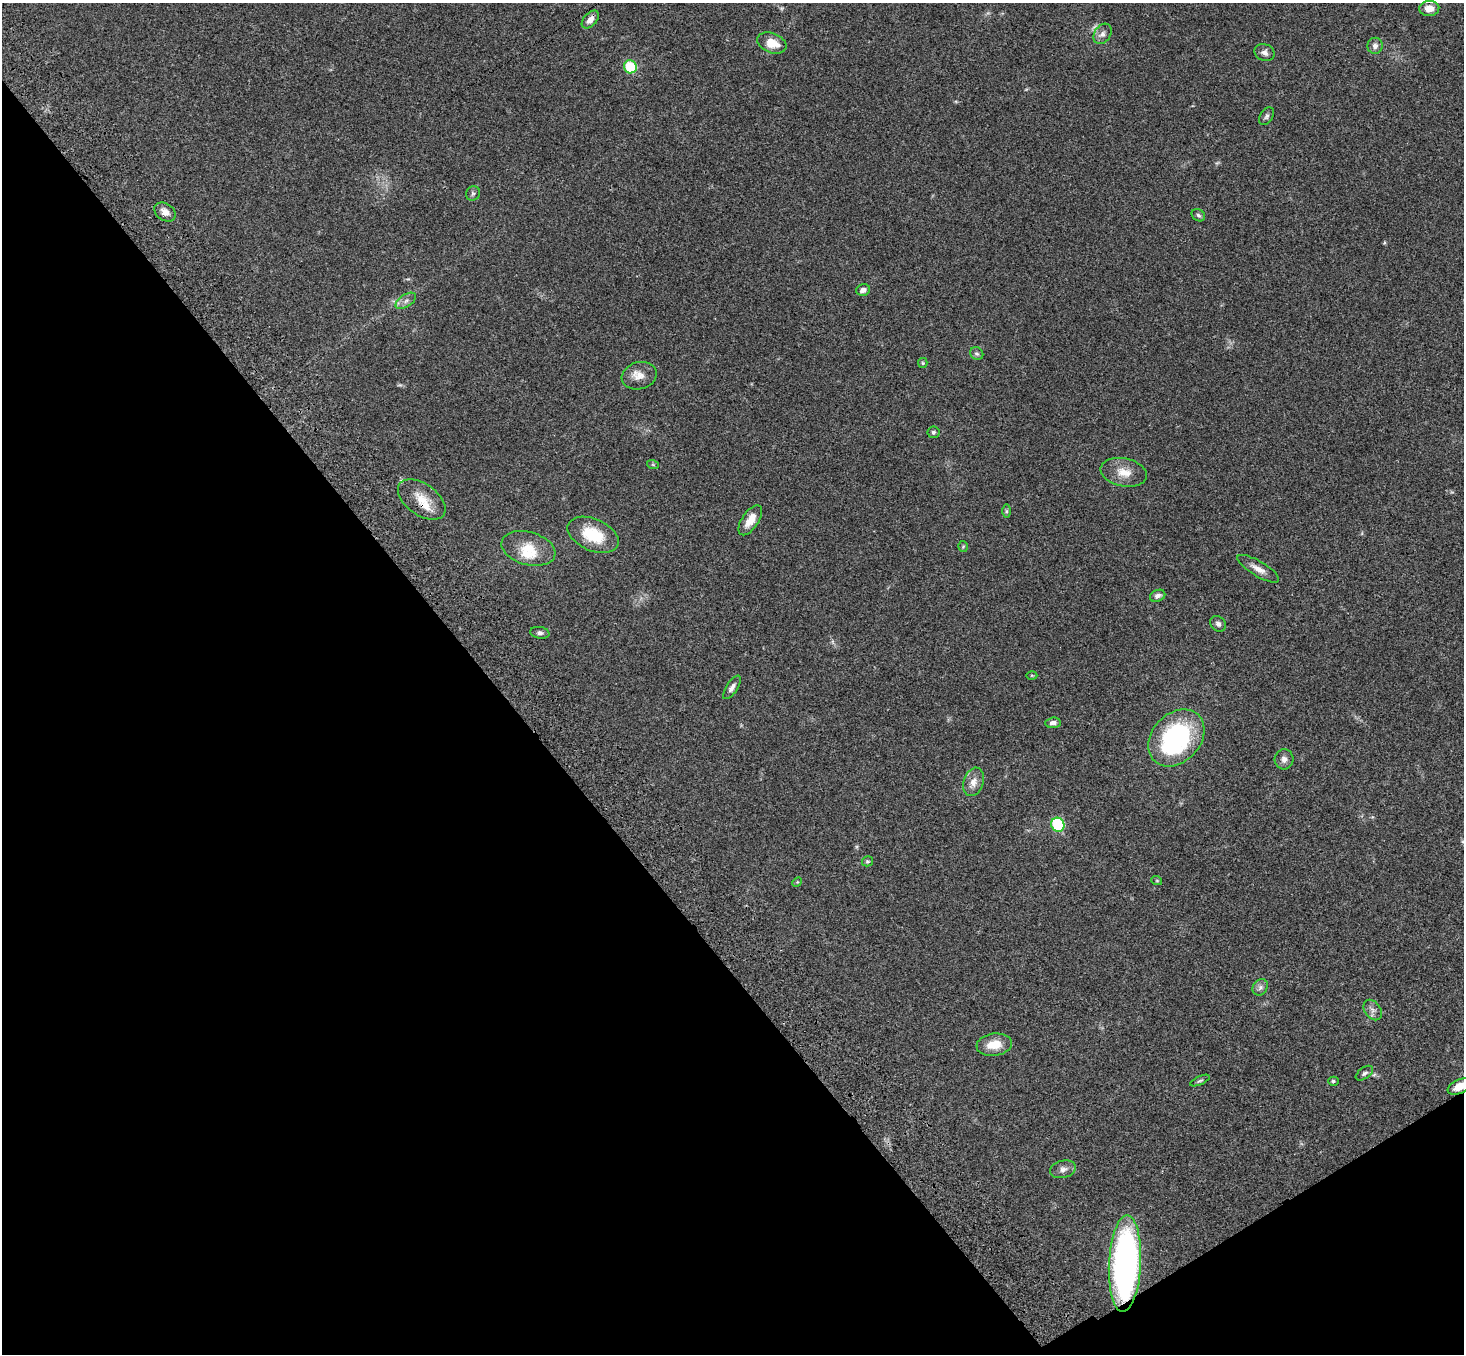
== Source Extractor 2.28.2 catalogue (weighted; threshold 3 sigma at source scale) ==
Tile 14 of 4 x 4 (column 2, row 4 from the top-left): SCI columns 1568-3029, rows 374-1725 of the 6059 x 6016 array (HDU 1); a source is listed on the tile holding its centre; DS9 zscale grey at full resolution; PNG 1466 x 1356 px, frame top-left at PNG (2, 3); each listed source drawn as its Kron ellipse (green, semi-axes under 4 px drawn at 4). Shown black and unused: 36% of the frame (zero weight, under 3 of 4 exposures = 6% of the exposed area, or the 3 px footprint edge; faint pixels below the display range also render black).
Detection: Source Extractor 2.28.2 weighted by HDU 2 'WHT'; one run over the whole footprint, this tile lists its part. Background 0.0503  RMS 0.0054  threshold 0.0244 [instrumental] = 3 sigma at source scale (4.5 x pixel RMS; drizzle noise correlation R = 1.50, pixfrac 1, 0.05/0.05 arcsec/px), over >= 5 px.
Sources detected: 51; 1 too faint to see at this stretch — neither listed nor drawn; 2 inside a brighter listed object's ellipse — not listed separately; the other 48 listed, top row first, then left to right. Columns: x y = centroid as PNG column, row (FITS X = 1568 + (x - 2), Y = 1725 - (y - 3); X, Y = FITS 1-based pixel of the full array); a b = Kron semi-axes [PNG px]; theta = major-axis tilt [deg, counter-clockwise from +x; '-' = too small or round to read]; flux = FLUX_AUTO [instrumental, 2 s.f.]
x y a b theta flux
1429 8 10 7 3 5
590 19 10 6 48 3.6
1103 34 11 8 58 2.5
772 43 15 10 -22 8.1
1375 46 8 7 - 2.3
1265 52 10 8 -23 2.3
630 67 6 6 - 23
1266 116 10 6 56 1.3
473 193 7 7 - 1.2
165 212 11 8 -34 3.6
1198 215 7 5 -32 1.1
863 290 7 5 12 2.5
406 301 11 6 33 2.3
977 354 7 6 - 1.1
923 363 5 4 - 0.66
639 376 18 13 16 5.6
933 432 6 5 - 1
653 465 6 4 -19 0.63
1124 472 23 14 -12 8.5
422 499 27 15 -35 10
1006 511 7 4 90 0.87
750 520 17 8 56 5.9
593 535 27 16 -23 19
963 547 5 4 - 0.63
528 548 27 16 -16 13
1258 569 24 7 -31 4.6
1158 596 8 5 22 1.7
1218 624 8 7 - 1.7
540 633 10 6 -9 1.5
1032 675 5 3 - 0.46
732 687 13 5 57 2.2
1053 723 7 5 6 2
1176 738 32 24 47 80
1284 759 10 9 - 2.8
974 782 14 10 72 4.4
1058 825 7 6 - 30
867 861 5 5 - 0.74
1157 881 5 3 - 0.49
797 882 5 4 - 0.5
1260 987 9 7 55 2
1373 1010 11 8 -54 2.5
994 1045 18 11 7 9.3
1364 1073 10 5 36 1.5
1200 1081 10 4 24 0.89
1333 1081 5 4 - 0.73
1459 1086 12 7 25 6.5
1063 1169 13 8 14 2.9
1125 1264 48 16 87 180
Overlapping masked pixels (flux is a lower limit): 2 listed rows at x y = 1459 1086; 1125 1264
Isophote crosses this tile's border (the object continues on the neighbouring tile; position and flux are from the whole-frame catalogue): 1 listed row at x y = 1459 1086